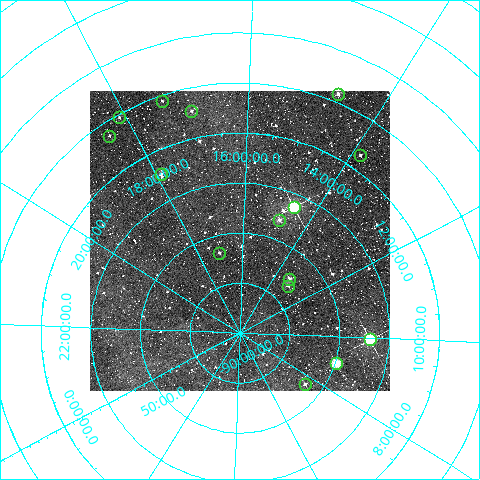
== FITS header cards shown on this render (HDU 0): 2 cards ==
NAXIS1  =                  300
NAXIS2  =                  300

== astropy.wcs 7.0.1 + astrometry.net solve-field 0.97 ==
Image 300 x 300 px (HDU 0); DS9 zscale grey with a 90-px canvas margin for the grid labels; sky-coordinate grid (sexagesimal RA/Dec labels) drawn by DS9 from the SOLVED WCS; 15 Tycho-2 reference stars matched to detected sources circled (green)
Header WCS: RA---TAN/DEC--TAN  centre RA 16:08:48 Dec -89:51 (242.20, -89.85 deg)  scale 6 arcsec/px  FOV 30.0' x 30.0'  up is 0 deg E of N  parity normal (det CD < 0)
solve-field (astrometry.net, Tycho-2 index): VERIFIED the header's WCS against the Tycho-2 star catalogue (verified at 2 index scales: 10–15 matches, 0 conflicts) and refined it, rather than solving blind
Solved WCS: RA---TAN-SIP/DEC--TAN-SIP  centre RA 16:08:32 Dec -89:51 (242.13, -89.85 deg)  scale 6.01 arcsec/px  FOV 30.1' x 30.0'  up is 0 deg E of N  parity normal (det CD < 0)
The solver's refit moves the header's centre by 0.64 arcsec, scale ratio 1.002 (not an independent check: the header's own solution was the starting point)
Tycho-2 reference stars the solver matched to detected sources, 15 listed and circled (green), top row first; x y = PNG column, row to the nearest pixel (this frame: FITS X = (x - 90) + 1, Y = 300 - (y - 91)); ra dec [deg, ICRS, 3 dp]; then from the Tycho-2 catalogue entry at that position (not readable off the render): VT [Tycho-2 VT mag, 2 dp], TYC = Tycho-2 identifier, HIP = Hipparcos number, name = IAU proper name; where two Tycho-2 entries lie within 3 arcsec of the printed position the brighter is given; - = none
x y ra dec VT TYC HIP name
338 94 219.779 -89.569 11.14 9521-310-1 - -
162 101 260.600 -89.593 12.09 9534-282-1 - -
191 111 254.412 -89.622 11.46 9534-436-1 - -
119 117 271.360 -89.589 12.10 9535-11-1 - -
109 136 275.639 -89.606 12.42 9535-283-1 - -
360 155 207.894 -89.642 11.52 9520-218-1 - -
161 174 268.616 -89.705 11.72 9534-74-1 - -
294 207 218.873 -89.772 7.06 9521-302-1 71348 -
279 220 222.614 -89.800 10.75 9521-456-1 - -
219 253 256.317 -89.862 11.64 9534-22-1 - -
289 279 199.237 -89.878 10.78 9520-349-1 - -
288 286 196.137 -89.887 11.40 9520-363-1 - -
370 339 149.156 -89.782 7.83 9518-379-1 48752 -
336 363 134.644 -89.831 8.87 9518-405-1 - -
305 384 113.926 -89.861 11.61 9505-21-1 - -